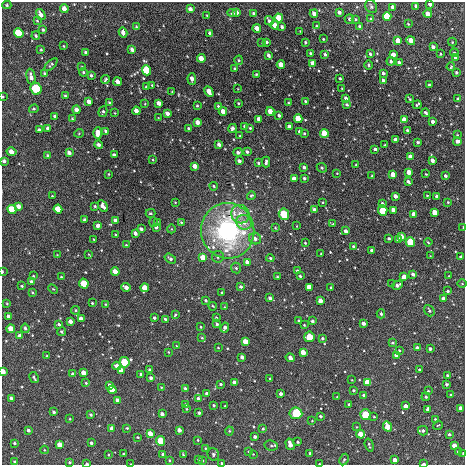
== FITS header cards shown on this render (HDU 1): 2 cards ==
NAXIS1  =                  463 / length of data axis 1
NAXIS2  =                  463 / length of data axis 2

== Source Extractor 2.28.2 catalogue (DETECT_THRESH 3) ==
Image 463 x 463 px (HDU 1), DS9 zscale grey, 1 PNG px = 1 image px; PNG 467 x 467 px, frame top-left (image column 1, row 463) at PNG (2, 2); each listed source drawn as its Kron ellipse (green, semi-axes under 4 px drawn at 4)
Background -2.16e-04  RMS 0.0018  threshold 0.00554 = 3 sigma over >= 5 px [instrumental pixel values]
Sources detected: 408; all 408 listed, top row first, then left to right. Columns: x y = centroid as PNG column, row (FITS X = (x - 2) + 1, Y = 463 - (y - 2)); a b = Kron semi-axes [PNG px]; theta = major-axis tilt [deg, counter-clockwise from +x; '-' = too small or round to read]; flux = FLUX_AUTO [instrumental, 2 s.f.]
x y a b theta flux
430 4 4 3 - 0.62
7 5 4 4 - 0.15
371 6 7 5 -64 0.3
416 6 4 3 - 0.37
393 7 4 3 - 1.1
64 8 4 4 - 0.75
190 9 4 3 - 0.54
237 12 4 4 - 0.53
339 12 4 3 - 0.43
232 13 4 3 - 0.15
41 14 6 3 -59 0.62
254 14 3 3 - 0.31
314 14 4 3 - 0.7
428 14 4 4 - 1.8
207 16 3 2 - 0.11
387 16 4 4 - 9.4
279 18 4 4 - 3.9
349 19 5 5 - 0.24
356 19 4 3 - 0.15
371 19 4 4 - 0.19
37 21 3 3 - 0.11
269 21 5 3 - 0.38
408 24 3 2 - 0.12
275 25 4 4 - 1.6
316 26 4 3 - 0.12
136 27 4 3 - 0.12
282 27 3 3 - 0.29
360 27 4 3 - 0.35
257 28 4 4 - 0.95
43 30 4 3 - 0.15
300 31 2 2 - 0.066
19 33 5 4 - 7.6
123 33 5 3 - 0.63
210 33 4 3 - 0.38
36 36 4 3 - 0.15
323 39 3 2 - 0.11
411 40 4 4 - 1.7
398 41 4 4 - 3
267 42 4 3 - 0.21
305 42 3 3 - 0.16
452 42 4 4 - 0.13
262 43 3 2 - 0.073
64 46 3 2 - 0.083
433 47 4 3 - 0.52
132 49 4 3 - 0.45
41 50 3 2 - 0.11
86 52 4 3 - 0.23
310 53 3 3 - 0.16
454 53 4 3 - 0.22
325 54 4 3 - 0.26
370 54 3 3 - 0.24
440 54 3 3 - 0.12
268 55 4 3 - 0.34
393 55 4 4 - 0.72
456 57 4 4 - 0.94
201 58 4 4 - 1.2
239 60 5 4 - 0.18
391 61 4 3 - 0.23
399 62 4 3 - 0.54
313 63 4 4 - 1.4
51 65 8 3 44 0.18
281 65 4 3 - 2
369 65 5 3 - 0.15
82 67 3 3 - 0.11
451 67 4 3 - 0.14
235 69 3 3 - 0.22
146 70 5 4 - 7.8
83 72 4 4 - 0.19
456 72 3 3 - 0.21
44 73 4 3 - 0.17
383 73 3 3 - 0.32
256 74 3 2 - 0.13
91 75 3 3 - 0.19
31 77 8 4 -77 0.57
340 78 3 2 - 0.16
192 79 6 3 -85 0.69
105 80 4 3 - 0.19
383 80 3 3 - 0.31
118 82 4 3 - 0.8
152 85 3 2 - 0.11
429 85 3 3 - 0.16
146 87 3 3 - 0.15
36 89 6 5 - 10
238 89 3 2 - 0.076
342 89 3 2 - 0.097
209 91 6 3 -61 1.2
172 92 3 2 - 0.089
65 96 4 3 - 0.21
3 97 3 2 - 0.1
346 98 3 3 - 0.34
410 99 4 2 - 0.13
458 99 3 3 - 0.26
305 101 3 3 - 0.13
89 102 4 3 - 0.7
109 103 4 3 - 0.16
159 103 4 3 - 0.77
238 103 3 2 - 0.11
288 103 3 2 - 0.086
145 104 4 2 - 0.077
347 104 3 3 - 0.14
417 105 4 3 - 0.19
197 106 3 3 - 0.15
218 106 3 3 - 0.15
34 109 5 4 - 0.15
77 110 4 4 - 0.74
103 111 6 4 73 0.2
136 111 4 3 - 1
223 111 4 4 - 1.1
270 111 4 4 - 1.9
115 113 4 2 - 0.079
167 113 4 3 - 0.6
426 113 4 3 - 0.23
279 115 3 3 - 0.26
55 116 3 3 - 0.23
159 118 4 2 - 0.084
72 119 3 3 - 0.15
259 119 4 3 - 0.75
298 119 4 4 - 4.2
404 120 4 4 - 2.2
198 122 4 4 - 0.9
433 122 3 3 - 0.44
245 126 3 3 - 0.21
289 127 4 3 - 1.2
48 128 4 3 - 0.35
232 128 4 3 - 0.44
250 128 3 3 - 0.14
189 129 3 3 - 0.24
39 130 4 3 - 0.32
407 130 3 3 - 0.19
106 131 4 3 - 0.19
299 131 3 3 - 0.19
79 133 5 3 - 0.1
98 133 6 4 89 1.2
304 133 3 2 - 0.15
324 133 4 4 - 6.7
457 135 4 3 - 0.11
240 136 3 2 - 0.12
395 140 4 3 - 0.76
457 141 4 3 - 0.63
418 142 3 3 - 0.22
219 144 4 3 - 0.51
98 145 4 3 - 0.38
385 145 2 2 - 0.076
375 149 3 3 - 0.27
11 152 5 4 - 0.89
238 152 4 3 - 0.34
247 152 4 3 - 0.27
69 153 4 3 - 0.5
47 155 3 3 - 0.14
114 155 4 3 - 0.33
411 157 4 4 - 1.4
153 160 3 2 - 0.091
432 160 4 3 - 0.65
4 161 4 3 - 0.31
239 161 4 3 - 0.43
266 162 5 3 - 0.3
258 163 3 2 - 0.15
356 165 3 2 - 0.087
195 166 4 3 - 1
304 167 3 3 - 0.32
322 168 5 4 - 0.25
409 172 4 3 - 1.2
337 173 3 2 - 0.077
109 174 3 3 - 0.12
426 174 2 2 - 0.084
393 175 4 3 - 2.1
372 176 3 2 - 0.09
445 176 3 3 - 0.31
304 178 3 3 - 0.27
294 179 4 3 - 1.4
408 182 4 3 - 0.31
214 186 4 3 - 0.13
52 196 2 2 - 0.089
251 196 4 4 - 0.18
395 196 4 3 - 0.8
427 196 4 3 - 0.12
437 196 3 3 - 0.37
175 202 3 2 - 0.083
323 202 3 2 - 0.096
448 202 3 3 - 0.099
382 204 4 3 - 0.48
18 206 4 3 - 0.72
95 206 3 3 - 0.16
103 206 6 4 -60 0.61
12 209 4 4 - 4.9
58 209 4 4 - 3.1
314 210 4 3 - 0.5
393 210 4 3 - 1.2
383 211 5 4 - 4.6
434 212 4 4 - 2
150 213 5 3 - 0.15
240 214 9 9 - 1.3
284 214 6 5 - 5.2
414 214 4 4 - 1.1
85 220 3 3 - 0.33
115 220 4 3 - 0.44
153 222 5 3 - 0.13
157 222 4 2 - 0.094
181 222 4 3 - 0.16
244 222 8 7 - 1
333 224 4 3 - 0.13
98 226 4 3 - 0.4
297 226 2 2 - 0.065
156 227 4 3 - 0.37
275 228 3 3 - 0.11
463 228 4 2 - 0.083
141 229 4 3 - 0.32
171 229 4 3 - 0.093
228 231 28 26 -78 22
346 231 3 3 - 0.54
135 233 4 3 - 0.45
115 235 3 2 - 0.12
402 236 4 4 - 1.4
389 238 3 3 - 0.21
255 239 6 5 - 0.59
398 239 4 3 - 0.74
94 240 2 2 - 0.083
410 242 5 4 - 4.9
428 242 4 2 - 0.11
305 243 3 3 - 0.13
126 245 3 2 - 0.098
353 246 3 3 - 0.18
372 250 3 3 - 0.28
321 253 2 2 - 0.096
57 255 2 2 - 0.074
89 255 3 2 - 0.085
430 256 2 2 - 0.063
218 257 6 5 - 0.27
461 257 3 3 - 0.32
203 258 4 4 - 3.3
270 258 4 4 - 0.21
170 259 6 4 -34 0.33
247 262 4 3 - 0.62
236 268 5 5 - 0.19
297 271 3 3 - 0.24
2 272 3 2 - 0.15
115 272 4 4 - 1.4
413 274 4 3 - 0.49
33 276 3 2 - 0.12
300 276 3 3 - 0.19
449 276 3 2 - 0.072
61 277 3 3 - 0.12
277 277 3 2 - 0.13
404 277 4 3 - 2.2
31 282 3 3 - 0.28
84 284 5 4 - 3.9
392 284 2 2 - 0.067
462 284 5 3 - 0.1
397 285 5 3 - 0.52
22 286 3 3 - 0.12
126 287 5 3 - 0.71
241 287 3 3 - 0.29
310 287 4 4 - 4.2
145 288 4 4 - 2.2
331 288 3 3 - 0.16
53 289 5 3 - 0.12
448 291 3 3 - 0.21
32 292 4 3 - 0.11
222 292 2 2 - 0.11
270 298 3 3 - 0.37
443 299 4 3 - 0.8
206 301 3 3 - 0.22
320 301 4 4 - 1.4
7 303 3 3 - 0.091
92 303 3 3 - 0.13
105 304 4 3 - 0.1
213 306 4 3 - 0.13
225 307 3 2 - 0.087
76 310 4 3 - 0.14
429 311 6 4 -52 0.25
381 314 4 3 - 0.17
175 315 4 3 - 0.16
9 317 4 3 - 0.8
216 317 3 2 - 0.11
154 318 3 3 - 0.26
81 319 4 3 - 0.95
165 319 3 3 - 0.21
298 320 3 2 - 0.12
70 321 4 3 - 0.75
312 321 3 3 - 0.25
363 323 3 3 - 0.54
59 324 4 3 - 0.19
217 324 3 3 - 0.25
304 325 3 2 - 0.094
201 327 3 2 - 0.11
25 328 4 4 - 0.3
225 328 5 3 - 0.58
11 329 4 4 - 1.6
62 332 4 4 - 0.23
20 336 4 3 - 0.51
309 337 5 5 - 4.4
202 338 4 3 - 0.12
322 338 3 3 - 0.24
246 342 4 4 - 2.9
392 343 4 3 - 0.17
177 346 4 3 - 0.11
218 348 4 2 - 0.091
417 348 3 3 - 0.41
430 349 3 3 - 0.38
399 351 4 3 - 0.18
168 352 3 2 - 0.082
303 352 4 4 - 2.4
397 355 4 4 - 2.2
47 356 3 2 - 0.11
242 357 4 3 - 0.48
290 358 5 3 - 0.75
124 362 5 5 - 4.3
117 366 4 3 - 0.71
419 369 3 3 - 0.11
121 370 4 4 - 1.3
149 370 3 3 - 0.18
3 372 4 3 - 2.2
84 373 4 4 - 1.7
72 374 3 3 - 0.23
141 374 3 3 - 0.17
447 375 4 4 - 0.2
34 378 6 3 -59 0.23
151 378 3 3 - 0.35
270 379 3 3 - 0.19
352 380 2 2 - 0.07
234 382 4 4 - 1.1
86 383 4 3 - 0.14
368 383 4 4 - 7.3
221 384 3 3 - 0.22
447 384 3 3 - 0.27
110 386 4 3 - 0.74
161 387 3 2 - 0.074
185 388 3 3 - 0.23
112 390 4 4 - 3.1
353 390 3 3 - 0.2
428 391 3 3 - 0.16
207 394 3 3 - 0.42
281 394 3 3 - 0.48
364 395 3 3 - 0.24
451 395 4 3 - 0.11
337 397 3 2 - 0.077
426 397 4 4 - 0.21
11 398 3 3 - 0.25
199 399 3 3 - 0.49
117 400 4 3 - 0.61
186 404 3 3 - 0.23
349 404 3 3 - 0.19
214 405 3 3 - 0.19
225 406 3 3 - 0.13
405 406 4 3 - 0.89
461 408 4 4 - 1.7
186 409 3 2 - 0.099
428 409 3 3 - 0.79
54 412 3 3 - 0.26
199 413 3 3 - 0.26
296 413 6 5 - 3.8
162 414 3 3 - 0.5
91 415 3 3 - 0.21
365 415 5 5 - 3.7
320 416 3 3 - 0.22
374 417 3 3 - 0.11
70 419 3 2 - 0.099
435 419 3 3 - 0.11
312 421 2 2 - 0.079
438 425 5 3 - 0.1
357 427 3 2 - 0.078
387 427 5 4 - 3.6
127 428 4 3 - 0.1
112 429 4 3 - 1.3
263 429 4 3 - 0.18
28 430 3 3 - 0.36
179 430 4 3 - 0.66
229 431 4 4 - 0.15
423 431 5 5 - 0.39
150 434 4 4 - 1.6
361 434 4 4 - 3.3
449 434 4 4 - 0.29
138 437 3 2 - 0.13
255 437 3 3 - 0.35
198 440 3 3 - 0.099
161 441 5 4 - 5
298 442 3 3 - 0.16
15 443 3 3 - 0.2
91 443 3 3 - 0.3
290 444 6 3 -75 1.2
60 445 4 4 - 1.6
369 445 6 2 -73 0.19
454 445 4 3 - 1.2
271 446 7 5 -10 0.25
205 448 3 2 - 0.089
44 450 4 3 - 0.097
249 451 3 3 - 0.11
458 452 4 3 - 0.23
310 453 3 3 - 0.24
463 453 3 2 - 0.097
123 454 2 2 - 0.099
163 454 3 3 - 0.19
213 454 6 5 - 0.25
253 454 2 2 - 0.071
108 455 2 2 - 0.1
183 455 3 2 - 0.097
198 459 3 2 - 0.089
170 460 3 2 - 0.13
202 460 3 3 - 0.15
344 460 6 4 62 0.19
395 460 4 3 - 1.2
15 461 4 3 - 0.13
70 462 3 3 - 0.15
222 463 3 3 - 0.18
87 464 3 2 - 0.19
131 464 2 2 - 0.076
319 464 2 2 - 0.087
424 464 4 2 - 0.24
At the frame edge (FLAGS 8, measured only in part): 11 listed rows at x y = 430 4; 3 97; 4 161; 2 272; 3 372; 463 453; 222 463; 87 464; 131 464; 319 464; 424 464